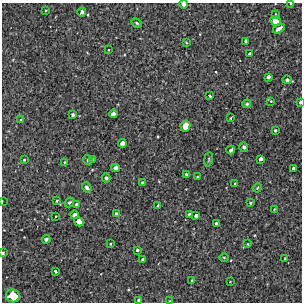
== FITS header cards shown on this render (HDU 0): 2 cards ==
NAXIS1  =                  300 / Width of image
NAXIS2  =                  300 / Height of image

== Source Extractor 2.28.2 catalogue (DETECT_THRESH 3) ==
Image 300 x 300 px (HDU 0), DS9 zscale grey, 1 PNG px = 1 image px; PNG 304 x 304 px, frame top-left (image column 1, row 300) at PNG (2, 3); each listed source drawn as its Kron ellipse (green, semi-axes under 4 px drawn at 4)
Background 3430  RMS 190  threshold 564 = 3 sigma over >= 5 px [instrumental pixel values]
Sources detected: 70; all 70 listed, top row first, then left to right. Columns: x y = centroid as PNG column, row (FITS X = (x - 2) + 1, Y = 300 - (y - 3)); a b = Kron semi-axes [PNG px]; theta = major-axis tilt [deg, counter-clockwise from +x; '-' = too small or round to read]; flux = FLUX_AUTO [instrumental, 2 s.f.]
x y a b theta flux
291 3 3 2 - 12000
183 4 4 3 - 75000
46 10 2 2 - 9400
82 12 4 4 - 44000
275 14 3 2 - 14000
275 21 5 5 - 180000
137 23 5 4 - 20000
279 29 6 3 33 62000
246 41 4 3 - 25000
186 42 4 3 - 9700
108 50 3 2 - 6900
250 54 4 3 - 41000
268 77 4 4 - 56000
287 80 4 4 - 34000
210 96 3 3 - 22000
271 101 3 3 - 9000
300 102 4 3 - 23000
247 104 4 3 - 13000
113 114 4 4 - 95000
73 115 4 3 - 23000
231 118 3 2 - 11000
21 119 4 2 - 8800
185 126 5 5 - 110000
275 130 3 3 - 15000
122 143 4 4 - 86000
244 147 5 4 - 28000
231 150 4 3 - 54000
92 159 4 4 - 16000
208 159 7 3 81 14000
261 159 4 3 - 49000
24 160 3 3 - 21000
88 160 5 4 - 17000
65 162 4 3 - 12000
115 168 4 4 - 81000
294 168 4 3 - 45000
186 174 3 3 - 15000
197 177 2 2 - 9300
106 178 4 3 - 29000
142 182 3 3 - 14000
235 183 3 2 - 10000
87 187 5 4 - 39000
257 188 5 3 - 13000
2 201 3 2 - 13000
57 201 4 3 - 11000
69 202 5 4 - 24000
250 203 3 3 - 18000
76 205 4 3 - 39000
158 205 4 3 - 21000
274 209 2 2 - 8200
117 214 4 3 - 39000
189 214 3 3 - 44000
74 215 4 4 - 76000
56 216 3 2 - 9600
196 216 4 3 - 46000
79 222 5 4 - 140000
216 223 3 3 - 27000
46 239 4 3 - 24000
110 244 3 2 - 12000
248 244 3 2 - 9300
137 250 3 3 - 27000
3 253 3 2 - 29000
224 257 4 3 - 12000
285 258 2 2 - 11000
143 259 3 3 - 14000
55 271 3 3 - 24000
192 280 3 2 - 8500
230 282 2 2 - 6600
13 296 7 6 - 360000
139 301 4 3 - 27000
170 301 3 3 - 10000
At the frame edge (FLAGS 8, measured only in part): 7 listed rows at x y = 291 3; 183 4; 300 102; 2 201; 3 253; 139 301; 170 301